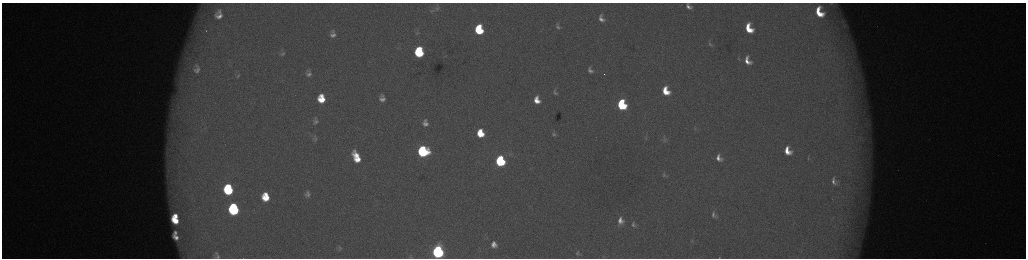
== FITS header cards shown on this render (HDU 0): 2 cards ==
NAXIS1  =                 2048 /fastest changing axis
NAXIS2  =                  512 /next to fastest changing axis

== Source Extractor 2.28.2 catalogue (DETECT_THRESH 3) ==
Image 2048 x 512 px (HDU 0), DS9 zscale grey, zoomed out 1/2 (1 PNG px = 2 x 2 image px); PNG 1028 x 260 px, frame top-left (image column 1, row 511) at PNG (2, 3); no overlay
Background 178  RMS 2.1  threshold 6.21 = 3 sigma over >= 5 px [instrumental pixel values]
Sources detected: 76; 5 cannot appear on this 1/2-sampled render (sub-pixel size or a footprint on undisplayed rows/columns) and are not listed; the other 71 listed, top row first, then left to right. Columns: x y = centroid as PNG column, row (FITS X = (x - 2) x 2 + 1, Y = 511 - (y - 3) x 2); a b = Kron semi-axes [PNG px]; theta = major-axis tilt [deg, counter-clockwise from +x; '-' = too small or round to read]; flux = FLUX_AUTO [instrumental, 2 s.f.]
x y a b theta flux
832 3 9 5 -18 1300
688 6 6 4 -51 2000
437 8 8 4 5 1100
432 11 6 4 8 620
219 12 9 6 -80 1600
819 12 10 6 -64 11000
219 16 9 7 -20 3400
601 19 7 4 -65 2200
844 26 4 4 - 640
479 27 5 3 - 6000
558 27 4 3 - 790
749 28 10 7 -66 12000
206 31 2 2 - 460
479 31 7 6 - 19000
417 33 7 3 8 440
333 34 7 5 -88 2100
710 44 8 4 -65 870
188 45 8 4 50 1700
186 52 8 6 -90 2700
419 52 8 6 -81 35000
282 54 9 5 26 1300
739 59 7 3 -59 430
747 61 10 6 -63 4500
197 66 11 8 -36 3600
197 70 14 11 -26 4800
590 70 7 5 -60 1700
309 74 6 5 - 1400
238 75 6 3 37 590
666 91 8 6 -66 9900
555 92 5 3 - 830
321 99 7 6 - 10000
382 99 6 5 - 2100
537 100 7 5 -73 5000
622 105 7 6 - 40000
315 121 6 4 84 1200
425 123 8 6 -81 2700
695 128 4 2 - 250
480 133 7 6 - 12000
554 134 5 3 - 820
315 140 7 4 34 810
664 140 6 3 -29 580
423 151 8 7 - 59000
787 151 8 5 -64 6500
356 155 11 6 -50 6800
719 158 7 5 -58 3000
808 158 7 2 84 370
357 159 8 5 -21 6300
500 161 7 6 - 51000
664 175 4 3 - 510
834 181 7 4 -75 1800
228 189 8 7 - 35000
307 194 5 4 - 1400
265 197 7 6 - 10000
234 209 8 7 - 62000
713 215 8 5 -81 1600
176 216 4 3 - 3400
175 220 7 5 -44 9300
620 221 6 5 - 3000
633 224 6 4 -88 960
175 233 4 3 - 970
176 237 7 4 -50 2900
692 241 5 2 - 330
494 244 7 6 - 3100
340 248 7 5 87 770
438 252 7 6 - 130000
217 253 5 4 - 610
577 253 7 4 80 840
603 256 4 3 - 310
217 257 7 5 2 1100
410 257 7 2 -2 420
719 258 3 2 - 210
At the frame edge (FLAGS 8, measured only in part): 5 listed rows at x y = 832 3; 688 6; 438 252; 217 257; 719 258
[5 sub-pixel or undisplayed-footprint detections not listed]